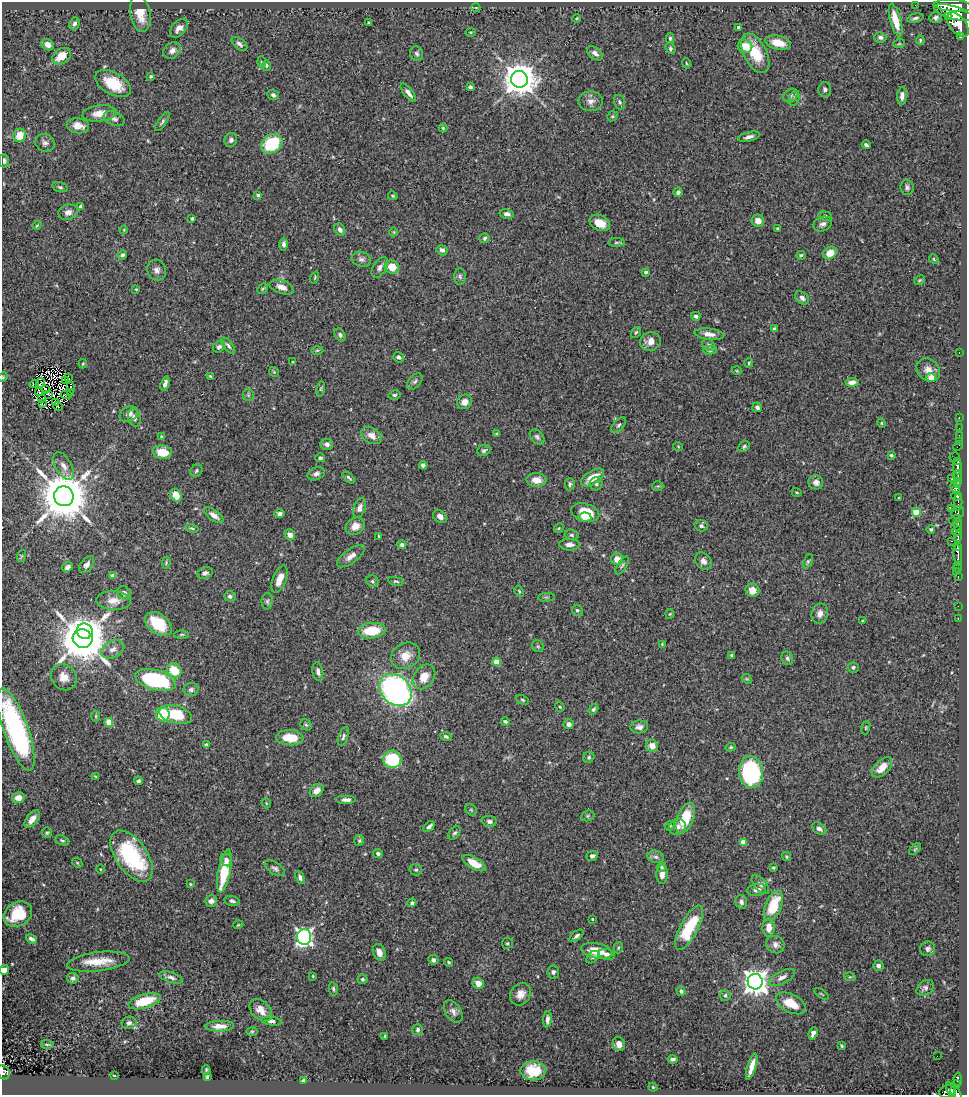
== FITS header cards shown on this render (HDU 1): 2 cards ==
NAXIS1  =                  965
NAXIS2  =                 1093

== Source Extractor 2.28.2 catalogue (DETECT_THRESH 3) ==
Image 965 x 1093 px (HDU 1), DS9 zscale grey, 1 PNG px = 1 image px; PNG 969 x 1097 px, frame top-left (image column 1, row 1093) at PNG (2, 2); each listed source drawn as its Kron ellipse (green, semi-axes under 4 px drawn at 4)
Background 0.688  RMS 0.025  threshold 0.0764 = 3 sigma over >= 5 px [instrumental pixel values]
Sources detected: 400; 3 with non-positive FLUX_AUTO (blend fragments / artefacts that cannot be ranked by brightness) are neither listed nor drawn; the other 397 listed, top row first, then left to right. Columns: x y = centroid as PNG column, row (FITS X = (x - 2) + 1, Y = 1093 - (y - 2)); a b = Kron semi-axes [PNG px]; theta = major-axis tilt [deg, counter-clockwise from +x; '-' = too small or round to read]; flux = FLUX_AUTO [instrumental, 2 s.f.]
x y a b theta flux
915 5 2 2 - 7.5
953 6 19 6 -4 4400
476 8 4 3 - 1.2
953 13 20 6 -16 3900
140 14 18 10 -79 27
949 17 4 3 - 320
577 18 4 3 - 1.6
915 18 8 4 12 4
935 18 6 5 - 4.3
896 20 17 5 -75 34
369 23 3 3 - 2.4
74 24 6 5 - 5.5
958 25 14 8 -52 3000
179 28 11 7 48 11
739 28 4 3 - 7.4
471 32 5 3 - 1.6
880 37 6 5 - 4.5
961 37 3 3 - 180
670 38 5 4 - 2.9
920 40 5 3 - 2.1
778 43 13 7 -12 24
239 44 9 5 -38 5.2
899 44 6 3 19 1.8
48 45 6 5 - 11
745 46 7 6 - 23
670 48 6 5 - 3.2
172 50 10 7 38 9.4
595 53 9 5 -38 7.7
755 53 21 11 -63 48
417 54 8 6 -63 4.1
62 56 10 7 36 32
261 62 6 4 -88 2
686 63 5 3 - 1.5
266 65 5 4 - 2.4
151 77 3 3 - 2.3
519 79 8 8 - 3800
113 84 19 11 -30 56
470 87 4 3 - 3.2
825 90 7 6 - 5.3
408 93 11 4 -52 8.9
273 95 6 5 - 5.2
791 96 8 6 36 4.2
902 96 9 5 84 8.8
794 98 8 5 72 3.8
591 101 12 10 3 11
620 102 7 5 -73 3.7
99 113 17 8 6 20
612 116 5 4 - 2.3
114 119 11 6 -22 6.5
162 121 11 4 56 3.9
78 126 11 7 -9 19
443 128 4 4 - 2.1
20 135 7 6 - 26
749 137 11 4 15 7.2
231 140 7 6 - 5.2
45 143 10 8 -32 6.6
272 144 11 9 35 82
866 145 4 3 - 3.9
4 161 7 4 -84 4.1
60 187 8 4 -15 3.2
907 187 8 6 -77 4.8
678 192 4 4 - 4.8
258 195 3 3 - 2.9
393 196 5 3 - 2
81 206 4 3 - 5.9
68 212 10 7 16 9
507 214 7 4 -12 5.5
825 216 7 4 -8 3.5
192 219 3 3 - 3.7
758 221 6 6 - 13
600 223 11 7 -26 26
823 224 10 7 22 6.8
37 225 4 3 - 1.4
778 228 3 3 - 2.3
340 229 6 5 - 5.5
124 230 4 3 - 1.4
394 232 4 3 - 1.3
485 238 5 5 - 3
616 242 8 4 1 3
284 244 6 4 90 6
442 250 6 5 - 5.2
830 253 7 6 - 25
122 255 5 4 - 3.8
801 255 4 4 - 2.7
361 259 10 7 -19 6.6
934 259 5 4 - 2
380 267 11 6 59 7
392 267 7 6 - 32
157 270 10 9 - 8.8
646 272 4 4 - 4.7
460 276 8 6 -86 4.1
315 278 6 3 72 2.1
920 280 6 4 28 2.3
282 287 12 6 -20 13
136 289 4 3 - 1.7
263 289 6 4 45 2.2
802 298 7 5 -42 6.9
696 316 4 3 - 3.9
774 329 4 3 - 3.3
636 332 6 4 52 2.4
709 334 14 5 -7 11
340 335 7 5 -57 4.2
650 341 10 9 - 14
708 345 7 5 -36 3.5
228 346 9 4 -53 4.5
219 347 6 5 - 4.9
317 350 6 4 2 2.1
710 350 7 4 1 3
959 352 3 2 - 100
399 357 6 5 - 4.8
293 362 4 3 - 1.7
749 363 5 4 - 2.1
83 364 5 3 - 2
928 370 13 10 -43 15
737 371 5 3 - 1.5
274 372 5 4 - 2.1
210 376 4 4 - 2
3 377 5 4 - 1.8
931 377 5 4 - 19
69 378 3 2 - 1.2
65 380 3 2 - 0.82
415 381 9 6 48 5.1
852 382 7 4 6 11
40 383 5 2 - 0.49
34 384 5 2 - 3
165 384 7 3 72 7
71 386 3 2 - 1.3
46 389 4 2 - 2.2
321 389 8 4 81 2.8
39 392 4 2 - 1.5
71 392 4 2 - 1.7
48 394 3 2 - 2
66 395 5 3 - 0.9
248 395 6 5 - 2.9
394 395 6 4 14 2.7
42 399 4 2 - 0.92
464 402 8 7 - 10
42 403 3 2 - 1.1
55 403 3 2 - 0.27
58 407 5 2 - 2
757 407 5 4 - 4.9
129 414 10 7 29 9.5
959 417 2 2 - 11
134 418 9 6 -72 7.1
881 423 4 4 - 1.8
619 425 9 5 48 4.3
959 428 2 2 - 13
496 434 3 3 - 1.9
959 435 2 2 - 16
161 436 4 3 - 1.7
371 436 11 7 -30 13
537 437 9 6 -49 4.8
959 441 2 2 - 13
327 444 6 5 - 6.7
678 446 5 3 - 1.4
744 446 6 5 - 3.1
958 446 6 2 45 18
484 450 7 5 25 4
162 452 10 6 -9 35
891 455 4 3 - 2.5
954 457 5 3 - 20
320 458 5 4 - 2.8
958 461 4 3 - 210
423 465 4 4 - 5.5
64 466 15 8 -60 13
957 466 8 3 -88 710
196 471 6 5 - 2.9
316 474 9 6 23 6.7
957 475 5 3 - 630
593 477 13 6 32 26
349 478 7 3 -42 3.3
952 479 2 2 - 12
536 480 10 7 -4 17
957 481 3 2 - 120
816 482 7 7 - 8.5
570 484 6 5 - 3.8
596 484 7 6 - 4.6
957 484 4 2 - 26
658 486 5 4 - 2.4
955 488 6 4 -50 390
797 492 5 3 - 1.9
176 495 7 5 -56 18
64 496 10 9 - 9600
957 496 5 4 - 210
899 498 3 2 - 1.8
958 502 8 3 -90 270
360 508 10 6 70 8.5
951 508 3 2 - 130
585 512 14 8 -16 41
916 512 4 4 - 48
958 513 7 6 - 370
279 514 5 4 - 5.3
214 515 11 5 -36 10
440 517 7 6 - 7.8
585 517 6 5 - 11
955 520 6 3 31 260
958 524 6 3 82 220
355 526 10 8 31 17
701 526 7 5 -17 4.3
192 528 6 4 -14 2.9
559 528 5 4 - 2.1
931 529 4 4 - 3
957 531 5 4 - 1200
290 535 6 5 - 9.9
572 535 7 5 -16 3.4
379 536 3 3 - 1.5
958 536 5 2 - 260
951 541 3 2 - 21
402 545 4 4 - 4
569 545 10 6 -1 8.9
958 546 4 3 - 450
958 555 10 3 -85 920
21 556 6 3 71 1.6
351 556 16 7 35 13
617 559 6 6 - 19
703 561 9 7 -45 8.6
808 561 8 4 64 3
166 563 6 4 80 2
87 565 10 6 53 6.5
622 565 10 4 58 4
67 567 6 4 31 5.6
958 567 5 3 - 88
956 572 2 2 - 7.6
205 573 8 5 17 6.2
113 576 4 4 - 12
958 576 2 2 - 10
279 579 14 6 69 17
372 581 7 5 -32 3.5
396 581 8 4 -11 2.8
752 590 7 6 - 16
519 591 6 3 -63 1.8
124 593 7 6 - 5.8
230 596 6 5 - 4.4
546 597 8 3 5 2.3
114 601 17 9 -2 16
267 601 8 5 88 4
958 606 2 2 - 5.7
577 610 6 5 - 3.5
820 613 10 8 77 9.6
670 614 4 4 - 1.7
958 619 2 2 - 6.9
863 621 3 2 - 1.2
158 624 15 9 -35 59
85 631 8 7 - 390
372 631 14 7 6 54
182 634 7 3 0 2.4
83 638 10 9 - 8700
662 644 4 3 - 1.6
538 646 6 5 - 3
113 649 12 8 27 11
732 655 4 3 - 4
406 656 15 12 30 24
787 658 7 5 -64 3.9
497 662 4 4 - 35
853 667 5 5 - 3.7
174 670 8 6 -41 44
318 672 9 5 -80 6.2
64 677 14 12 -50 18
424 677 13 10 55 25
747 679 5 4 - 2
156 680 21 10 -15 200
191 690 7 6 - 5.8
396 690 18 14 -44 470
522 700 6 4 -28 2.5
560 707 5 4 - 2.2
593 709 6 4 56 3.6
163 714 7 7 - 59
176 715 17 9 -14 66
96 716 5 3 - 1.8
505 721 4 3 - 3
109 722 4 4 - 44
569 724 5 4 - 8.7
306 725 6 5 - 2.9
639 727 9 6 2 7.3
866 728 7 4 71 2.1
16 729 43 12 -71 280
343 737 10 4 71 4.2
446 737 6 4 -26 3.7
290 738 13 7 -4 43
206 745 4 3 - 2.4
652 746 6 5 - 17
731 747 5 4 - 2.4
589 757 6 5 - 3.2
392 759 9 8 - 100
882 767 12 7 45 20
751 772 16 12 -82 230
96 776 3 2 - 1.7
138 781 4 3 - 3.5
317 790 8 5 41 9.8
18 798 6 5 - 14
346 800 10 4 0 6.9
266 803 5 3 - 1.4
471 810 6 5 - 2.1
588 816 7 5 22 2.6
685 818 16 8 69 56
32 819 10 5 52 18
489 821 7 5 -7 5.2
670 826 5 4 - 2.1
429 827 7 3 41 5
677 827 8 8 - 8.9
819 829 8 5 -33 7.2
47 833 5 4 - 2.5
454 833 8 5 49 4.1
62 840 7 4 -21 3
359 841 5 5 - 2.7
743 842 4 4 - 16
915 849 7 4 45 2.4
378 853 5 4 - 4.4
132 856 29 15 -55 170
592 856 6 5 - 4.5
656 857 8 6 -15 5.9
786 857 4 4 - 2.7
226 860 6 5 - 7.7
77 863 5 4 - 2.1
474 863 13 6 -29 25
662 867 4 4 - 2.6
275 868 11 6 -32 5.4
773 868 3 3 - 2.2
100 869 5 3 - 1.4
416 870 6 5 - 3.1
224 871 22 6 79 67
662 874 10 5 -89 9.9
300 877 7 4 -67 5.3
190 884 4 3 - 1.5
760 885 11 6 -49 5.9
757 890 9 6 8 8
211 901 6 5 - 8.6
232 901 8 5 -13 3.6
741 902 7 5 -77 5
412 903 4 3 - 3.3
773 906 16 8 68 63
18 914 15 12 33 60
592 919 3 2 - 1.6
238 925 5 3 - 1.5
689 928 25 8 62 89
769 928 9 6 -90 16
576 936 8 4 38 4.3
304 937 8 7 - 590
32 939 6 4 -31 5.9
507 943 5 5 - 2.7
775 945 9 8 - 8.7
618 948 6 4 74 2.6
928 949 7 7 - 5.3
596 951 16 7 -11 33
379 952 9 6 -68 12
607 954 8 5 -14 7.7
593 957 7 5 47 4.1
433 960 5 4 - 5.7
98 962 31 9 7 36
448 962 4 3 - 2.4
878 966 5 5 - 4.9
4 970 5 4 - 12
553 972 6 6 - 5
313 976 3 3 - 1.5
171 977 12 5 -17 6.8
782 977 14 6 26 9.8
850 977 6 3 -17 2
73 978 6 5 - 4.8
362 979 5 5 - 3.8
755 982 8 7 - 1700
478 983 6 5 - 17
925 988 10 6 37 7
333 989 7 4 -78 2.9
681 991 5 4 - 4.2
520 994 12 9 57 15
821 994 8 2 -35 1.4
725 995 5 5 - 3.8
144 1001 16 7 16 49
791 1003 16 9 -28 32
261 1010 13 9 -45 16
453 1011 12 7 -57 8.3
547 1019 8 4 84 6.6
272 1021 10 4 -6 5.5
129 1023 7 6 - 5.4
220 1026 14 5 1 13
418 1030 5 5 - 4.2
252 1031 6 4 0 2.3
813 1033 6 4 69 7.9
385 1036 3 2 - 1.6
47 1044 6 2 -5 2.2
619 1044 7 6 - 9.8
841 1046 4 3 - 1.9
937 1056 2 2 - 1.7
673 1059 5 3 - 4.7
752 1067 14 4 73 17
206 1070 4 3 - 1.8
533 1071 12 9 0 38
4 1072 7 6 - 180
114 1076 3 2 - 1.4
207 1077 4 3 - 2.1
958 1079 7 3 -86 120
303 1080 3 3 - 2.3
956 1084 5 3 - 68
653 1087 4 4 - 1.7
951 1090 8 3 -70 360
947 1091 8 6 25 490
956 1093 7 4 -49 380
At the frame edge (FLAGS 8, measured only in part): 5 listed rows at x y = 3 377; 16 729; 4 970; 4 1072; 956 1093
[3 non-positive-flux detections neither listed nor drawn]